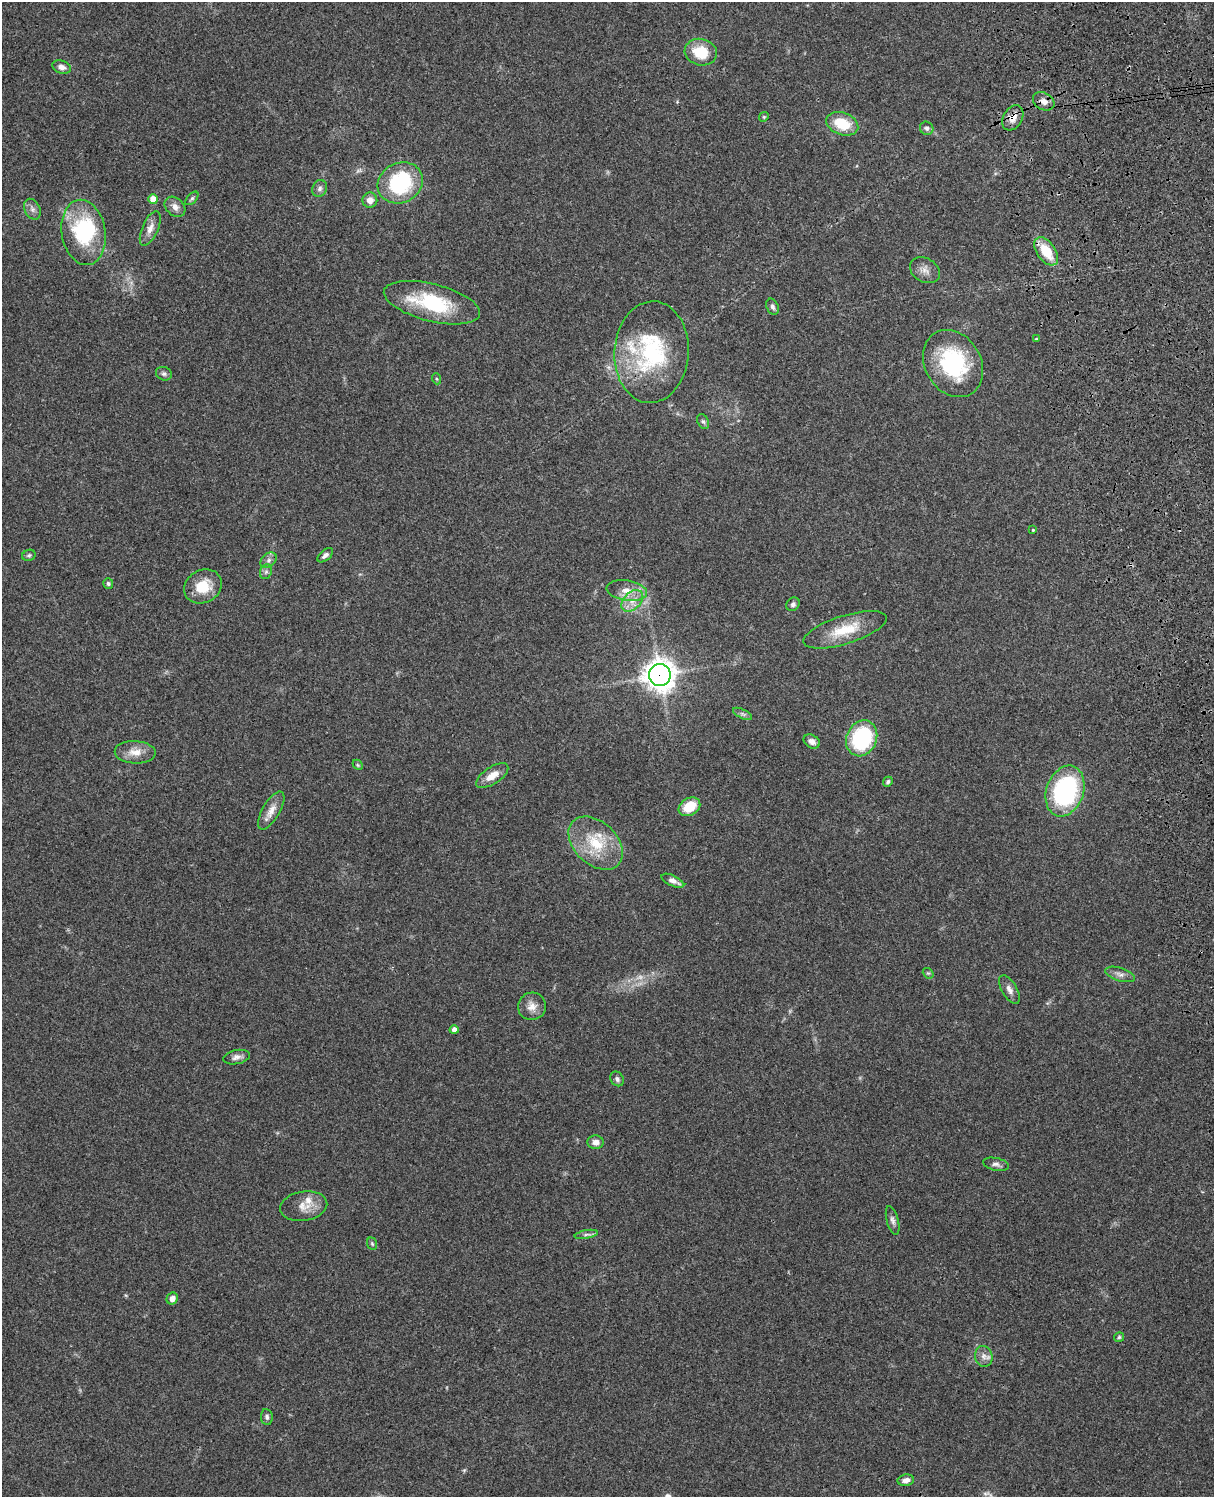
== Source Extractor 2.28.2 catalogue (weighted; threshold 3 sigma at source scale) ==
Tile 6 of 4 x 3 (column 2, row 2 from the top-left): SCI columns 1331-2542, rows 1660-3154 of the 5088 x 4927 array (HDU 1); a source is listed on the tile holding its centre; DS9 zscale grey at full resolution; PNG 1216 x 1499 px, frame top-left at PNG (2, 2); each listed source drawn as its Kron ellipse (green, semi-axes under 4 px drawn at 4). Shown black and unused: <1% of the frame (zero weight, under 3 of 4 exposures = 6% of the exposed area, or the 3 px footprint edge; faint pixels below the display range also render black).
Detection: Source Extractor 2.28.2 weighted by HDU 2 'WHT'; one run over the whole footprint, this tile lists its part. Background 0.208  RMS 0.0082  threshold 0.037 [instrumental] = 3 sigma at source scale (4.5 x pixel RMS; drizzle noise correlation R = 1.50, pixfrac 1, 0.05/0.05 arcsec/px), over >= 5 px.
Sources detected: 72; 1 too faint to see at this stretch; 1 inside a brighter object's white glare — neither listed nor drawn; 2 inside a brighter listed object's ellipse — not listed separately; the other 68 listed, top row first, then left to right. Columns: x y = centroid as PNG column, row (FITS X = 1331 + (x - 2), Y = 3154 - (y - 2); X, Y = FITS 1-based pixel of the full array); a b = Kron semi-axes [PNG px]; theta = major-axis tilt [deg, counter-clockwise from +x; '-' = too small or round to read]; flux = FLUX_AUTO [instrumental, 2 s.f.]
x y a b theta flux
701 52 16 13 -13 25
62 67 10 6 -18 4.2
1044 101 11 8 -29 5.8
764 117 5 4 - 1
1013 118 13 9 59 8
842 124 16 11 -20 25
927 128 7 6 - 2.3
400 183 23 19 28 71
320 188 9 7 67 2.9
192 198 8 4 47 1.6
153 199 5 5 - 9.8
370 200 7 7 - 5.3
175 207 11 8 -42 5.2
32 209 11 7 -62 3.6
150 228 18 8 66 6.9
84 232 33 22 -81 68
1046 251 16 9 -55 23
925 270 16 12 -31 6.5
432 303 49 18 -14 58
772 307 8 6 -66 2.4
1036 339 4 3 - 0.85
652 352 51 37 86 89
953 364 35 28 -59 73
164 374 8 6 -23 2.3
437 379 5 3 - 0.92
703 421 8 5 -62 2
1033 530 3 3 - 0.81
29 555 7 5 24 1.5
325 555 9 5 40 3.1
268 560 9 6 42 2.8
266 572 7 6 - 2.2
108 583 5 5 - 1.8
203 586 19 16 29 19
627 590 20 10 -8 11
632 601 13 8 45 8.4
793 604 7 6 - 2.3
845 630 43 14 17 27
660 675 11 11 - 990
743 714 10 4 -27 2.1
862 738 18 15 66 72
812 741 9 6 -32 4.3
135 752 20 11 -3 10
358 765 6 4 -46 1.1
492 776 18 8 33 9.9
888 782 5 4 - 1.6
1065 791 26 18 71 120
689 807 11 8 31 18
271 811 21 8 60 8.3
596 843 31 21 -43 36
673 881 12 5 -25 4.6
928 973 6 4 -40 1.2
1120 974 15 6 -18 4.1
1009 990 16 7 -59 4.7
532 1006 14 13 - 7.7
454 1030 4 4 - 4.7
237 1057 14 7 11 4.1
617 1079 8 6 -54 2.3
596 1142 8 7 - 4.5
996 1164 13 6 -11 3.2
304 1206 24 14 9 11
893 1220 15 6 -75 3.2
586 1234 12 3 10 2.1
372 1244 6 5 - 1.2
172 1299 6 5 - 4.2
1119 1337 5 5 - 1.2
984 1356 10 8 -76 4.7
267 1417 8 6 -82 2.1
906 1480 8 5 10 3.9
Overlapping masked pixels (flux is a lower limit): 3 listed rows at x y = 1044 101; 1013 118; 660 675